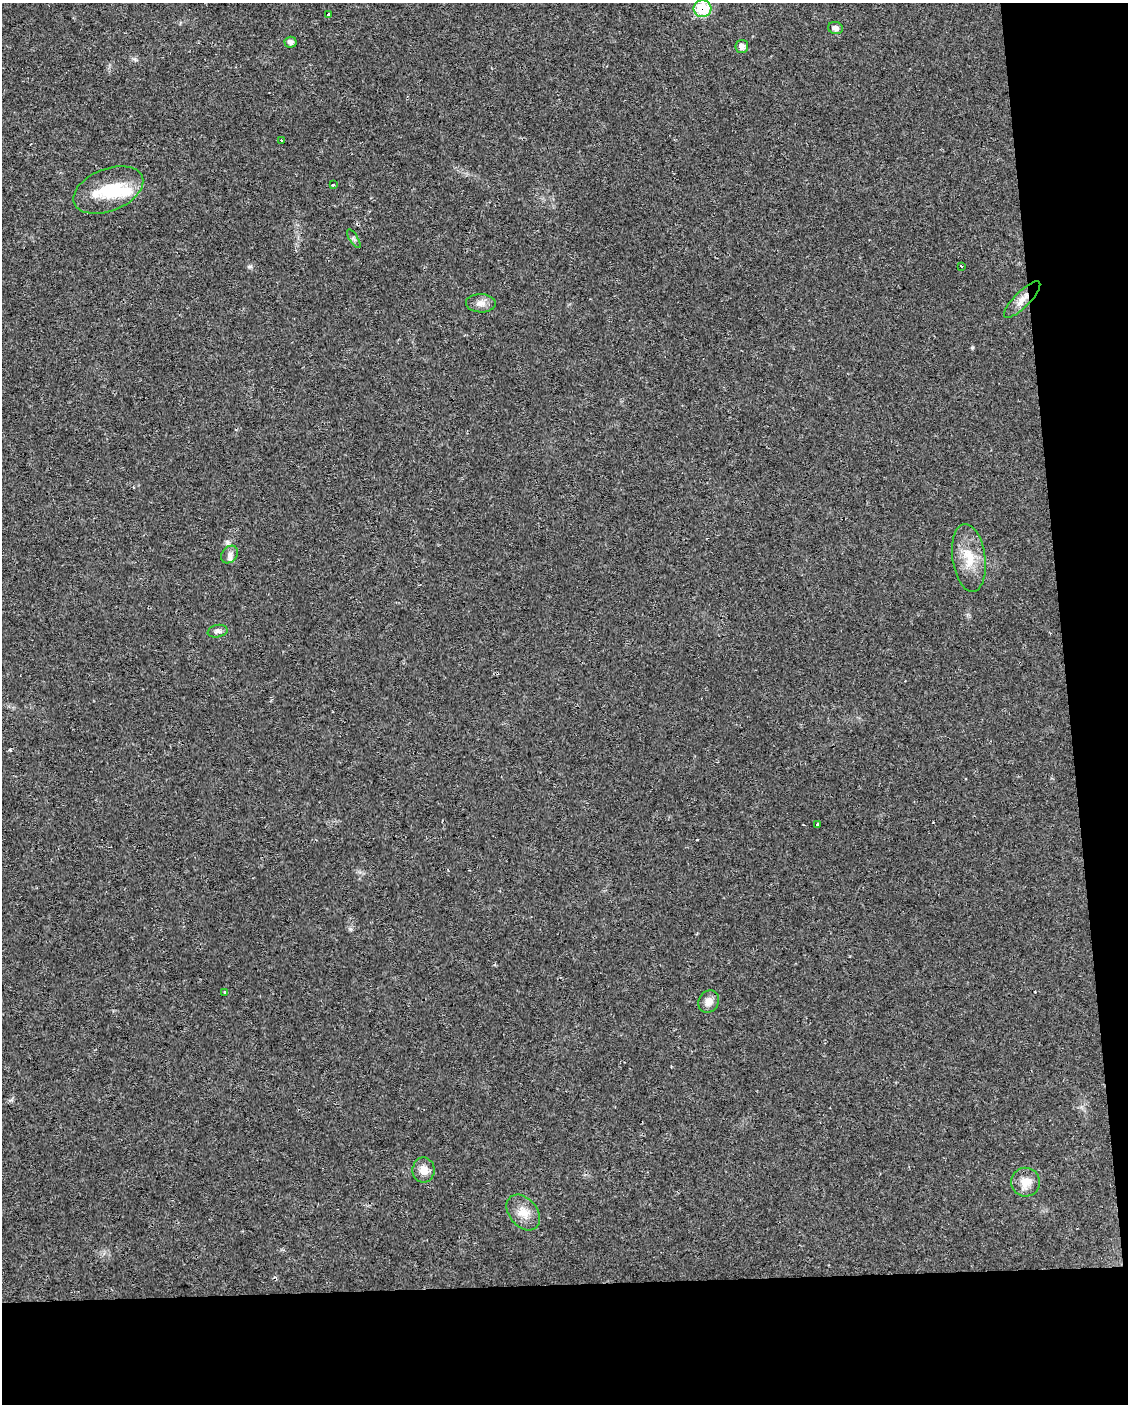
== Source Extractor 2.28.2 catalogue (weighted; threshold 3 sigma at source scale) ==
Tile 12 of 4 x 3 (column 4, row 3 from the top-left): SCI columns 3381-4506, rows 4-1405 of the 4506 x 4253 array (HDU 1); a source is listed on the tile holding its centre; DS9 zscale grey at full resolution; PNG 1130 x 1406 px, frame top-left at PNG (2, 3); each listed source drawn as its Kron ellipse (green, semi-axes under 4 px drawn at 4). Shown black and unused: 14% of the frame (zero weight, under 2 of 3 exposures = <1% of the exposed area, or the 3 px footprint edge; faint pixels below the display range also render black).
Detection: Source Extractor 2.28.2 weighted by HDU 2 'WHT'; one run over the whole footprint, this tile lists its part. Background 0.0242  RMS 0.0032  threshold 0.0142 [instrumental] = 3 sigma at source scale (4.5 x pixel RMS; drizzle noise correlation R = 1.50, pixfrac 1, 0.0396/0.0396 arcsec/px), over >= 5 px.
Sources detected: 24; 2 inside a brighter object's white glare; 1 cosmic-ray / hot-pixel residue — neither listed nor drawn; the other 21 listed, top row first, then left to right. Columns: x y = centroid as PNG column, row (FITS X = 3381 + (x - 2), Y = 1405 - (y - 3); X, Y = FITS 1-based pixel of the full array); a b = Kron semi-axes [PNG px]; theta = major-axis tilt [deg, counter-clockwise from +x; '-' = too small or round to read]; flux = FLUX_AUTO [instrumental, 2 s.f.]
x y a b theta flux
702 9 9 8 - 14
328 14 3 3 - 0.71
835 28 7 6 - 1.2
290 42 6 5 - 1.1
742 46 6 6 - 1.3
281 141 3 3 - 1.7
333 185 3 2 - 0.26
108 190 37 21 22 13
354 239 11 4 -58 0.62
961 266 3 2 - 0.65
1022 300 24 7 45 2.8
481 303 15 9 -2 2.1
230 555 10 7 47 1.4
969 558 34 16 -82 7.8
218 631 10 6 11 0.98
818 824 3 3 - 1.5
225 992 3 3 - 0.78
709 1001 12 10 61 2.4
424 1170 12 11 - 3
1026 1182 14 14 - 3.7
523 1212 20 14 -51 4.4
Overlapping masked pixels (flux is a lower limit): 2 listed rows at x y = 702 9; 1022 300
Unlisted compact peaks at least as high as the median listed source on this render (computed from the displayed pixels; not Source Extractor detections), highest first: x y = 250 266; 350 929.